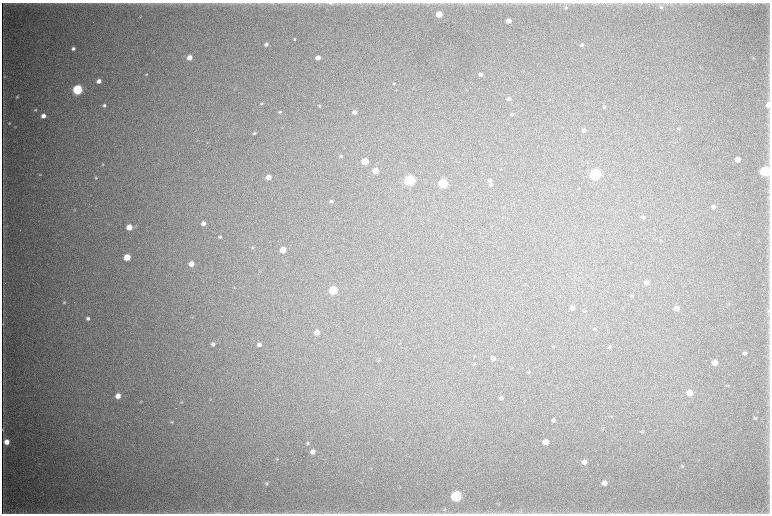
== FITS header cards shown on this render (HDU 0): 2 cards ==
NAXIS1  =                 1536 / length of data axis 1
NAXIS2  =                 1023 / length of data axis 2

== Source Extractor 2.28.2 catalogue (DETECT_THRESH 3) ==
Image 1536 x 1023 px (HDU 0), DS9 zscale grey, zoomed out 1/2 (1 PNG px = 2 x 2 image px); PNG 772 x 516 px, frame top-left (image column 1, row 1022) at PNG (2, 3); no overlay
Background 4680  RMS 39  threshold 117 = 3 sigma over >= 5 px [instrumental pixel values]
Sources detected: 118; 4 cannot appear on this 1/2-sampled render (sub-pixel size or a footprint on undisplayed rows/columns) and are not listed; the other 114 listed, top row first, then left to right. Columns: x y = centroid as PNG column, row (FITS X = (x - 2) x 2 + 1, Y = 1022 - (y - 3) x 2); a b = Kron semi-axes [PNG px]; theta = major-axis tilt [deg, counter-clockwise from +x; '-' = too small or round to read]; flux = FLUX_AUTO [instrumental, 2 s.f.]
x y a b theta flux
330 3 8 3 -5 1.5e+04
753 4 4 2 - 4.8e+03
566 7 5 4 - 1.4e+04
661 7 5 5 - 1.4e+04
439 14 4 4 - 1.6e+05
140 17 3 2 - 4.1e+03
508 21 4 4 - 6.3e+04
294 39 4 3 - 7.9e+03
266 44 5 4 - 2.0e+04
582 45 4 4 - 1.8e+04
73 49 4 3 - 2.3e+04
318 57 4 3 - 5.6e+04
189 58 4 4 - 7.8e+04
753 58 4 2 - 4.9e+03
146 74 4 3 - 7.5e+03
480 74 4 4 - 2.6e+04
4 77 4 2 - 4.7e+03
99 81 4 4 - 4.2e+04
394 84 4 3 - 5.4e+03
77 90 5 4 - 1.1e+06
17 97 3 3 - 7.3e+03
509 99 5 4 - 2.1e+04
262 103 4 3 - 1.1e+04
650 104 2 1 - 5.6e+03
104 105 3 3 - 1.6e+04
768 105 4 4 - 4.6e+04
319 106 4 4 - 8.4e+03
604 107 4 3 - 7.6e+03
35 110 3 3 - 7.1e+03
280 112 4 3 - 1.1e+04
354 112 4 4 - 3.6e+04
512 114 5 4 - 1.2e+04
43 116 4 3 - 5.5e+04
9 123 4 3 - 8.2e+03
282 128 4 2 - 3.9e+03
679 128 5 4 - 1.1e+04
584 130 5 4 - 2.5e+04
254 133 4 4 - 1.2e+04
341 156 4 4 - 9.3e+03
738 159 4 4 - 9.5e+04
365 161 4 4 - 1.6e+05
103 164 3 3 - 6.6e+03
375 171 4 4 - 1.0e+05
765 171 5 5 - 9.8e+05
595 174 5 5 - 1.9e+06
40 175 4 4 - 7.5e+03
269 177 4 4 - 6.0e+04
96 178 4 4 - 9.7e+03
409 180 5 5 - 1.5e+06
490 180 6 5 - 1.8e+04
443 183 5 4 - 6.7e+05
491 184 5 5 - 1.7e+04
578 189 4 2 - 4.8e+03
331 201 5 4 - 1.5e+04
713 207 5 4 - 3.0e+04
75 210 4 2 - 5.1e+03
643 217 5 4 - 1.3e+04
203 223 4 4 - 3.5e+04
136 226 5 3 - 7.1e+03
129 227 5 4 - 1.3e+05
220 237 4 3 - 1.1e+04
252 248 4 4 - 1.0e+04
283 250 4 4 - 1.2e+05
127 257 4 4 - 1.7e+05
191 264 4 4 - 8.2e+04
646 282 5 4 - 3.8e+04
234 288 4 3 - 6.0e+03
333 290 5 5 - 4.8e+05
632 296 5 3 - 7.6e+03
64 302 4 4 - 1.0e+04
572 308 5 4 - 3.9e+04
676 308 5 4 - 5.1e+04
585 311 5 4 - 8.5e+03
768 312 5 3 - 7.5e+03
192 317 4 3 - 5.1e+03
88 318 4 4 - 2.2e+04
3 323 6 2 89 6.4e+03
595 329 5 3 - 8.1e+03
317 333 5 4 - 5.4e+04
213 344 4 4 - 2.0e+04
259 344 4 4 - 2.8e+04
554 347 4 3 - 6.5e+03
610 347 5 4 - 1.1e+04
745 353 5 4 - 1.6e+04
493 358 5 4 - 2.3e+04
379 360 4 2 - 5.2e+03
715 363 5 4 - 7.5e+04
474 364 5 2 - 6.3e+03
529 372 4 3 - 5.8e+03
690 393 5 5 - 9.3e+04
118 396 4 4 - 6.7e+04
501 398 5 4 - 2.0e+04
182 402 4 4 - 6.4e+03
176 408 2 1 - 6.7e+03
611 416 3 2 - 3.9e+03
755 418 5 4 - 9.7e+03
553 420 5 4 - 1.8e+04
172 422 5 3 - 8.9e+03
3 429 7 3 -87 8.2e+03
642 432 5 3 - 8.7e+03
7 442 5 5 - 7.9e+04
545 442 5 4 - 9.6e+04
308 443 4 4 - 1.1e+04
313 452 5 4 - 4.3e+04
277 459 5 4 - 8.6e+03
584 462 5 5 - 3.9e+04
682 466 4 4 - 7.7e+03
267 483 5 4 - 1.2e+04
605 483 5 4 - 4.9e+04
456 496 5 5 - 1.5e+06
499 504 3 3 - 5.1e+03
445 509 5 3 - 9.6e+03
520 511 7 5 33 1.7e+04
217 513 8 2 -2 1.3e+04
At the frame edge (FLAGS 8, measured only in part): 4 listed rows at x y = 330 3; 768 105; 3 429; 217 513
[4 sub-pixel or undisplayed-footprint detections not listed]